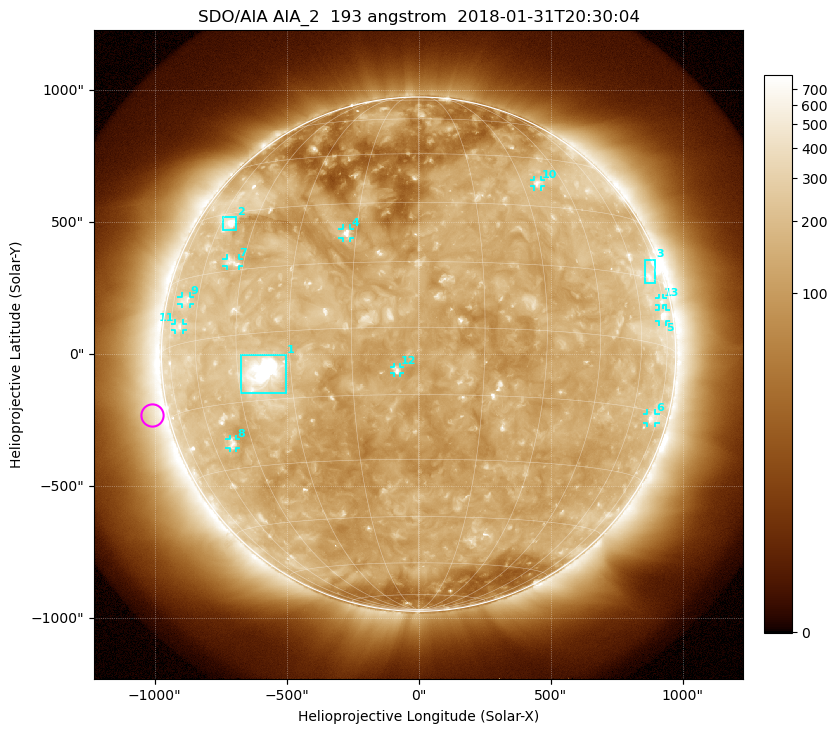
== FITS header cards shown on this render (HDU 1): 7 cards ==
TELESCOP= 'SDO/AIA'
INSTRUME= 'AIA_2'
WAVELNTH=                  193
WAVEUNIT= 'angstrom'
DATE-OBS= '2018-01-31T20:30:04.84'
CTYPE1  = 'HPLN-TAN'
CTYPE2  = 'HPLT-TAN'

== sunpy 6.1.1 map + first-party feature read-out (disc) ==
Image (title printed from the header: SDO/AIA AIA_2  193 angstrom  2018-01-31T20:30:04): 1024 x 1024 px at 2.4 arcsec/px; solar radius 974 arcsec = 406 px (full disc in frame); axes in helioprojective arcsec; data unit not stated in the header (colour bar unlabelled)
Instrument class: DISC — disc imager (sunpy class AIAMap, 193 A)
Bright regions (active regions / flare kernels): reference = the median radial profile (limb darkening/brightening removed); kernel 9 px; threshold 5 sigma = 260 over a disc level ~136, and >= 1.15x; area >= 12 px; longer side >= 10 px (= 24 arcsec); searched inside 0.97 R_sun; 13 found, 13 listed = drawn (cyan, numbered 1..; 10 of them under ~33 arcsec drawn as corner ticks so the feature stays visible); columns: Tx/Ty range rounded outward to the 5 arcsec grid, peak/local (2 s.f.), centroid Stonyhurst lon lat
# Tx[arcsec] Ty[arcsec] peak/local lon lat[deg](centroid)
1 -675..-505 -150..-5 21 -38 -9
2 -740..-690 470..520 7.3 -55 +27
3 860..900 270..360 4.3 +69 +16
4 -290..-260 440..475 6.1 -17 +22
5 910..935 125..165 4.3 +73 +7
6 865..900 -260..-225 3.8 +71 -16
7 -730..-680 330..365 3.4 -49 +17
8 -715..-690 -355..-320 4.1 -52 -24
9 -900..-865 190..220 3.1 -66 +10
10 440..465 635..660 3.9 +35 +37
11 -925..-890 90..115 3 -69 +4
12 -95..-70 -75..-45 4.5 -5 -10
13 910..930 185..210 2.8 +73 +10
Off-limb structures (1.02-1.3 R_sun): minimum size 162 px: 7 found; the strongest spans PA ~60..140 deg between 1.02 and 1.3 R_sun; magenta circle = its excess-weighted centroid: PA ~105 deg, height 1.06 R_sun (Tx ~-1010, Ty ~-230 arcsec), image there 1.9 x the reference